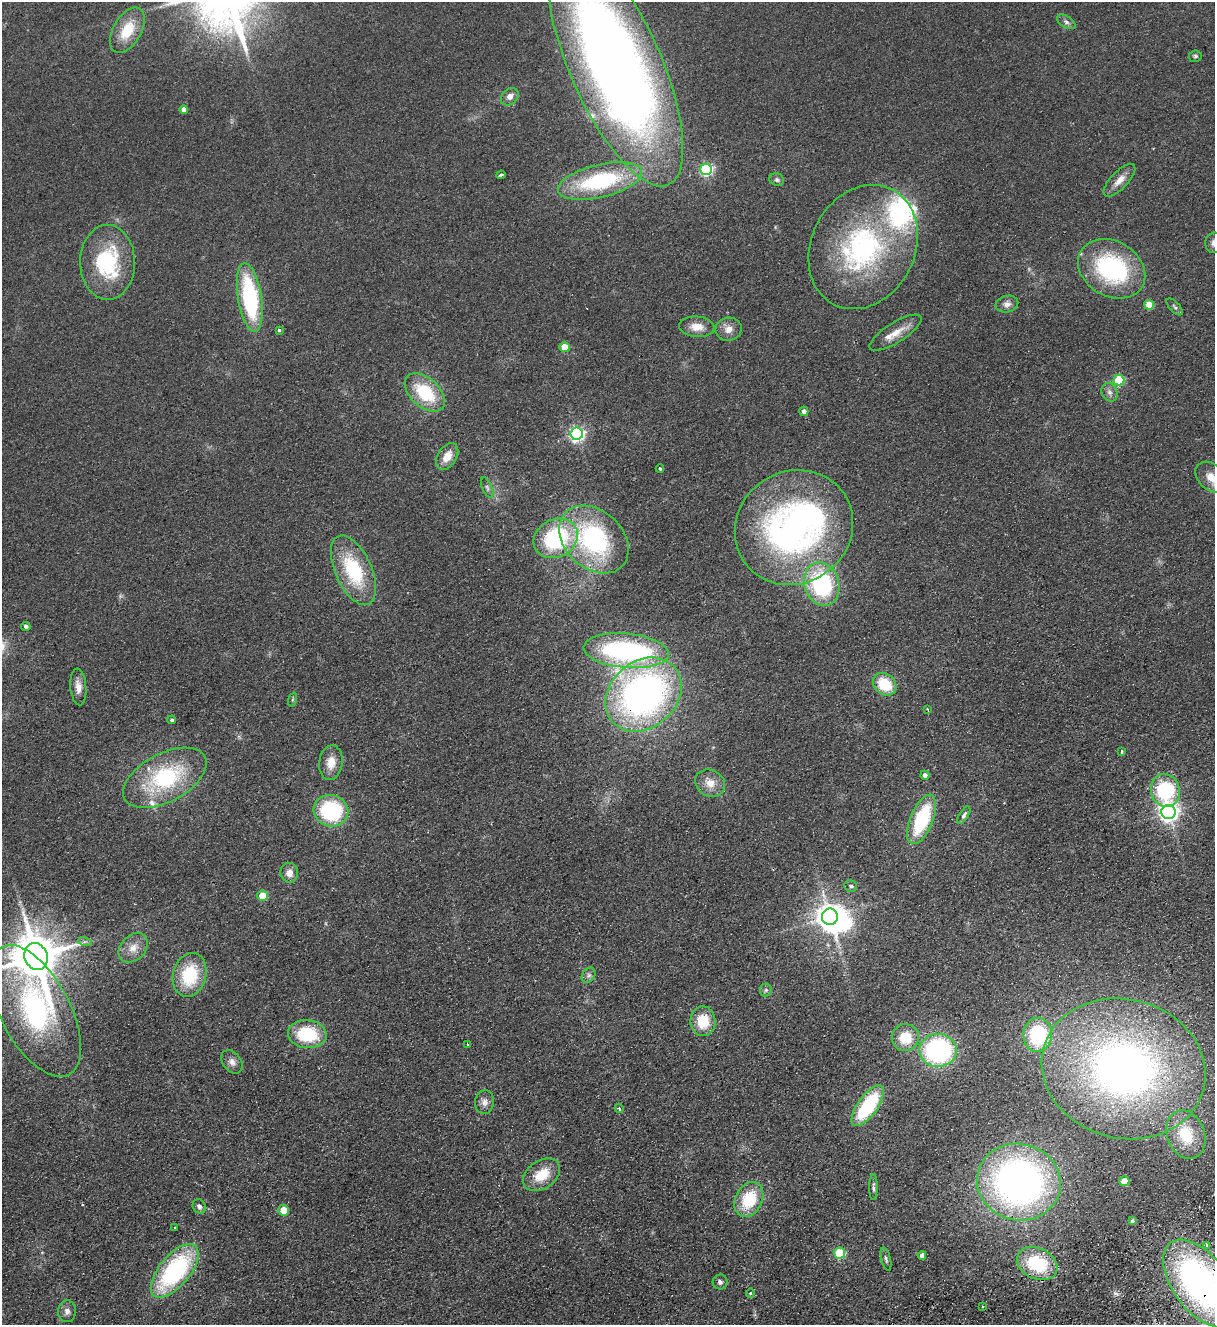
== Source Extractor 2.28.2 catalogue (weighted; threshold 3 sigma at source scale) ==
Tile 6 of 4 x 4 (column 2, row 2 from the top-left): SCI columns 1506-2718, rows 2701-4023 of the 5314 x 5400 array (HDU 1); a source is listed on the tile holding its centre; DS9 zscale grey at full resolution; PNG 1217 x 1327 px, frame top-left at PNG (2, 2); each listed source drawn as its Kron ellipse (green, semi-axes under 4 px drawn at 4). Shown black and unused: <1% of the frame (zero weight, under 2 of 3 exposures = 3% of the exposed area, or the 3 px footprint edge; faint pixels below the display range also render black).
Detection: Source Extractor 2.28.2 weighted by HDU 2 'WHT'; one run over the whole footprint, this tile lists its part. Background 0.0777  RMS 0.01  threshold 0.0467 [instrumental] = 3 sigma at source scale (4.5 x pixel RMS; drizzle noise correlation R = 1.50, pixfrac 1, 0.05/0.05 arcsec/px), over >= 5 px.
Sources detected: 105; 2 inside a brighter object's white glare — neither listed nor drawn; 4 inside a brighter listed object's ellipse — not listed separately; the other 99 listed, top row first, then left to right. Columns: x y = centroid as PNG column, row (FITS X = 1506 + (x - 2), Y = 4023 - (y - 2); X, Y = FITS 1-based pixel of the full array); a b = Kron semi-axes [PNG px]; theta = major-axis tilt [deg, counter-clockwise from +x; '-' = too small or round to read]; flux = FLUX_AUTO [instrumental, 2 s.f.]
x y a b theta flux
1066 22 10 5 -32 3.2
127 30 25 14 61 32
1195 56 6 5 - 2
615 64 132 45 -66 1400
510 97 10 7 42 5.7
184 109 4 4 - 6.7
706 169 6 5 - 150
501 175 4 3 - 3.8
777 180 7 6 - 2.5
1119 180 21 8 46 11
600 181 43 16 13 110
1214 243 10 9 - 6.5
863 247 64 52 63 200
107 262 37 27 -89 85
1112 269 35 27 -31 130
250 297 35 12 -81 120
1007 304 11 8 14 5.3
1149 305 5 5 - 26
1174 307 10 5 -47 2.3
697 327 18 10 -5 13
729 329 13 11 12 8.7
279 330 3 3 - 2.4
895 333 30 10 32 15
564 347 5 4 - 24
1119 380 5 5 - 62
425 392 24 14 -41 53
1109 392 9 7 -64 4.4
804 411 5 4 - 5.2
577 434 6 6 - 270
447 456 15 9 58 13
660 469 4 3 - 1.3
1211 477 18 13 -42 16
487 488 11 4 -66 2.8
794 528 60 56 34 400
556 538 23 19 29 100
594 539 39 29 -42 150
353 570 37 18 -66 74
822 584 22 17 -73 120
26 626 4 4 - 3.1
626 651 43 17 -5 200
885 684 12 10 -40 36
78 687 18 8 -85 9
643 695 41 33 42 420
292 699 7 3 71 1.3
928 710 3 2 - 1.8
172 720 4 4 - 2
1122 752 3 3 - 5
331 763 17 11 83 15
925 775 4 4 - 4.5
165 778 45 24 28 110
710 783 15 13 -30 13
1165 790 16 14 -73 82
331 811 17 15 -19 91
1168 812 7 7 - 570
964 815 10 4 57 2.8
922 819 26 11 68 78
289 873 10 9 - 7.9
851 886 6 5 - 2.7
262 896 5 5 - 28
830 917 8 8 - 1400
85 942 7 4 -17 1.9
133 948 17 12 46 12
36 957 14 11 -69 4900
190 975 22 16 76 55
588 975 8 6 55 2.9
766 990 6 6 - 2.3
35 1011 72 35 -62 240
703 1021 15 12 -88 30
307 1034 19 14 -6 56
1038 1035 17 14 88 81
905 1038 13 13 - 29
467 1044 4 2 - 0.78
938 1050 18 16 -2 180
232 1062 13 9 -52 6.3
1124 1069 82 69 -15 520
484 1102 12 9 82 5.9
868 1106 24 10 55 77
619 1108 5 3 - 1.4
1186 1135 25 18 -70 40
542 1175 20 14 35 26
1124 1181 5 5 - 20
1019 1182 42 38 -15 490
873 1187 13 3 89 2.5
749 1199 18 13 63 46
199 1206 7 6 - 3.7
284 1210 5 5 - 19
1132 1221 4 4 - 2
175 1228 3 3 - 3.2
1206 1245 3 3 - 2.9
840 1253 5 5 - 68
922 1255 4 4 - 4.4
886 1259 12 4 -76 2.7
1037 1264 21 15 -25 61
175 1271 32 15 50 140
720 1282 7 7 - 3.3
1201 1284 51 27 -53 420
750 1293 4 4 - 1.4
982 1307 3 2 - 1.2
67 1311 11 9 85 5.2
Overlapping masked pixels (flux is a lower limit): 3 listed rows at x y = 643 695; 36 957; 1201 1284
Isophote crosses this tile's border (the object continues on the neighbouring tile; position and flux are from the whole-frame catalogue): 5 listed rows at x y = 615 64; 1214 243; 1211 477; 35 1011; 1201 1284